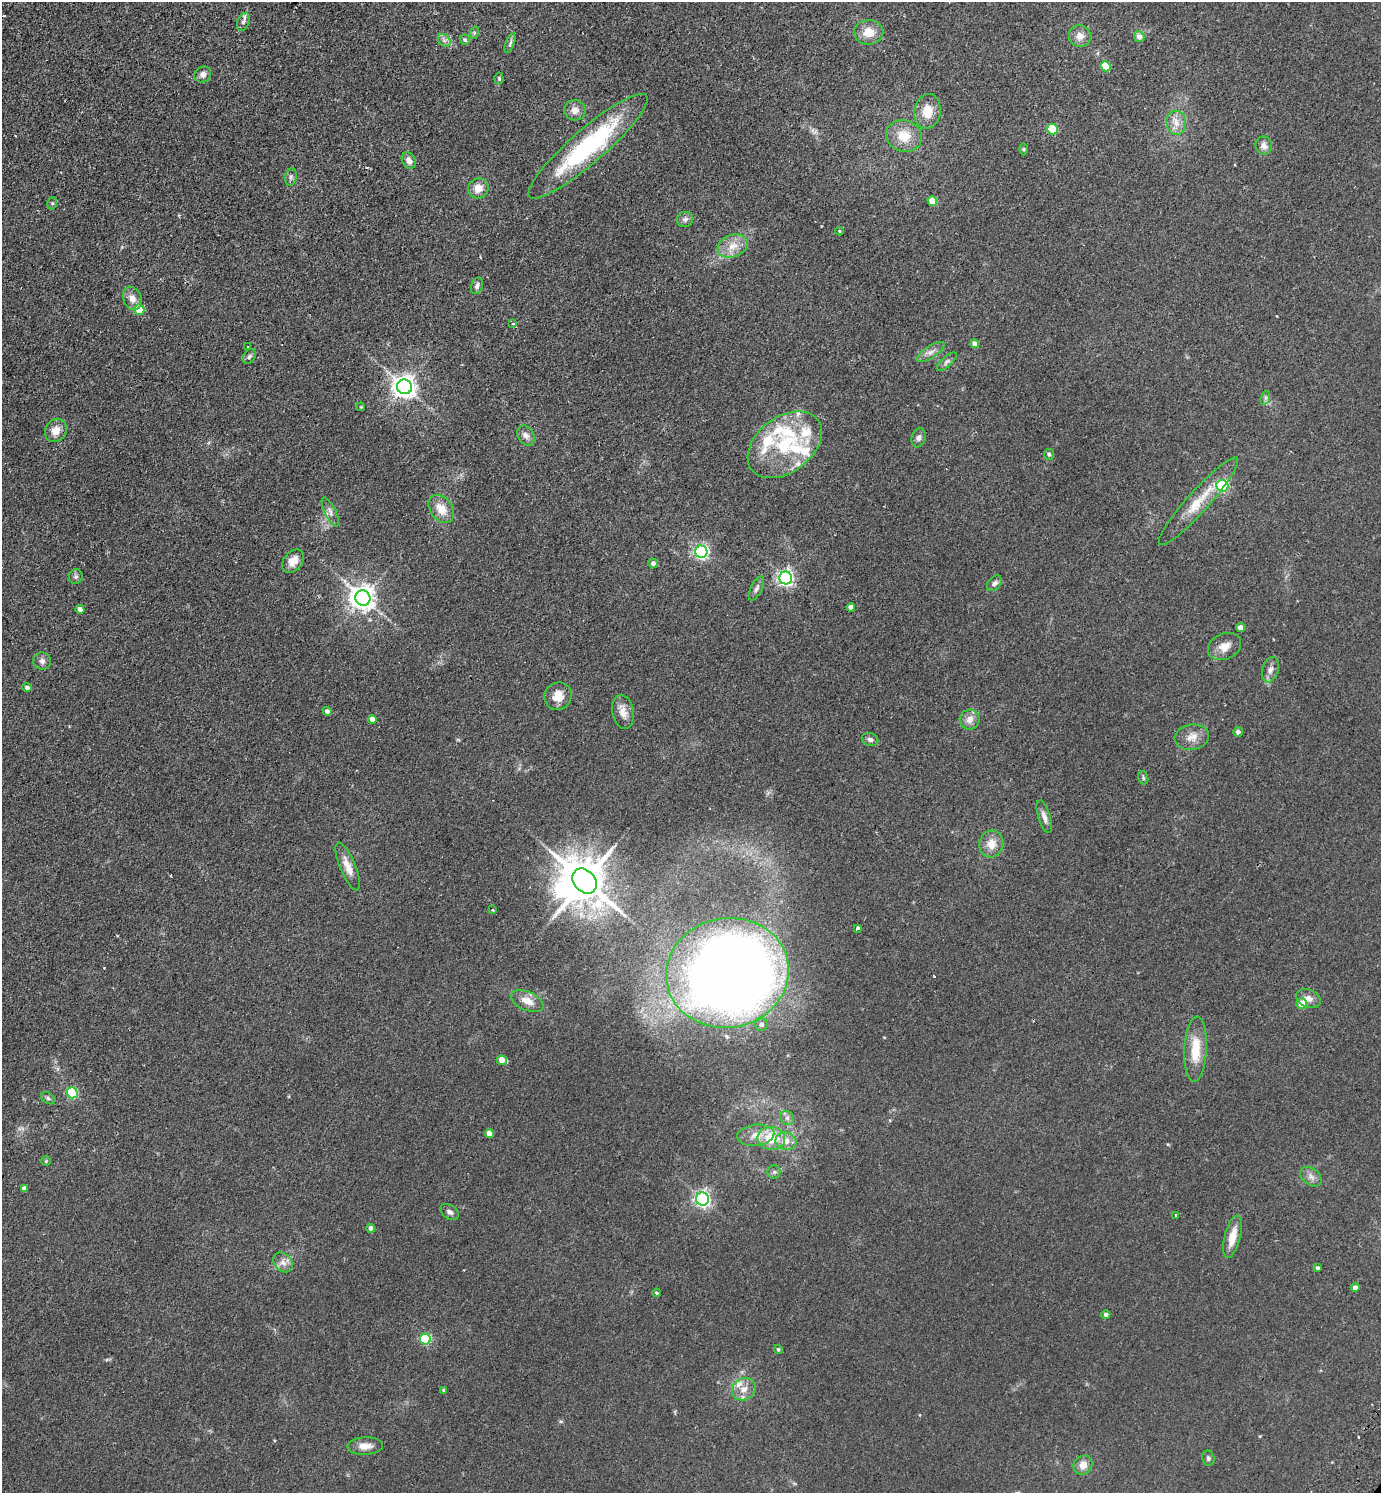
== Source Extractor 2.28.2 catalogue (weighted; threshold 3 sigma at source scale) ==
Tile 11 of 4 x 4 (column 3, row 3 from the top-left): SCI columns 3101-4479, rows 1533-3023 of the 6059 x 6046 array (HDU 1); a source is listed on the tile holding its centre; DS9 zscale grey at full resolution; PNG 1383 x 1495 px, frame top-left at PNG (2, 2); each listed source drawn as its Kron ellipse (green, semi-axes under 4 px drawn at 4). Shown black and unused: <1% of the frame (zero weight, under 2 of 3 exposures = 3% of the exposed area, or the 3 px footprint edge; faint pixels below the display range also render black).
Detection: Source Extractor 2.28.2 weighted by HDU 2 'WHT'; one run over the whole footprint, this tile lists its part. Background 0.0273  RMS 0.0043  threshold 0.0193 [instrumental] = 3 sigma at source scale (4.5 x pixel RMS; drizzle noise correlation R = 1.50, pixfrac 1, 0.05/0.05 arcsec/px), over >= 5 px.
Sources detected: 126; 2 inside a brighter object's white glare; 2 cosmic-ray / hot-pixel residue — neither listed nor drawn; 9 inside a brighter listed object's ellipse — not listed separately; the other 113 listed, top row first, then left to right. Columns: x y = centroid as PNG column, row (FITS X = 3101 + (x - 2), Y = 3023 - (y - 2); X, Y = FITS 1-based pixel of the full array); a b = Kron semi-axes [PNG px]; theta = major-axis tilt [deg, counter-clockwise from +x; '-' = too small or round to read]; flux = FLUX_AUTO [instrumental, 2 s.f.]
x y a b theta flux
243 22 9 6 69 1.2
869 32 15 12 0 6.4
474 33 6 4 72 0.62
1080 36 11 10 - 3.3
1139 37 5 5 - 2.6
444 40 7 5 -45 1.2
465 40 5 5 - 0.89
510 43 10 4 70 1.1
1105 66 5 4 - 12
203 74 8 7 - 2.3
499 79 6 4 -87 0.67
575 110 11 10 - 3
927 111 17 13 80 7.7
1176 123 12 10 -84 3.8
1052 129 5 5 - 26
904 136 18 15 -21 9.3
588 146 77 17 41 56
1264 146 9 8 - 2.2
1024 149 6 4 90 0.55
409 161 9 6 -61 2.6
291 177 9 5 81 1.2
478 188 10 10 - 4.2
932 201 5 4 - 9.1
52 203 6 4 70 0.63
685 219 8 7 - 1.5
840 231 4 4 - 0.49
733 246 15 11 19 5.4
477 286 8 5 71 1.8
132 298 12 9 -68 3.5
139 309 5 5 - 15
513 324 4 3 - 0.82
975 344 4 4 - 3.1
248 346 3 3 - 0.89
931 352 16 6 34 2.3
249 357 7 6 - 0.93
947 362 12 5 41 1.4
405 387 7 7 - 340
1265 398 7 4 71 1
361 407 4 3 - 0.37
56 430 12 10 57 4.3
526 435 10 8 -59 2.2
919 438 10 7 73 1.7
785 445 42 27 37 32
1049 454 5 5 - 0.95
1222 486 6 5 - 51
1198 501 58 11 48 13
441 509 16 11 -53 6
330 512 16 5 -64 2.1
701 552 6 6 - 97
293 561 13 9 50 4.5
653 563 5 4 - 1.7
76 577 7 6 - 1
786 578 6 6 - 110
994 583 9 6 49 1.6
756 588 13 5 63 1.5
363 598 8 7 - 400
851 607 4 4 - 3
80 609 4 4 - 3
1240 628 4 4 - 3.2
1224 646 17 12 26 4.7
42 661 9 8 - 1.9
1270 670 13 8 72 2.4
27 687 5 4 - 1.3
558 696 14 13 - 5.5
327 711 4 4 - 1.5
623 712 17 10 -80 4
372 719 4 4 - 3.5
970 720 10 10 - 3.4
1238 732 5 4 - 1.4
1192 737 17 12 9 4.4
870 739 8 6 -23 1.4
1143 778 7 5 -71 0.73
1044 817 17 6 -73 2.4
991 844 13 12 - 5.3
348 867 26 7 -67 4.8
585 881 14 10 -47 1800
493 910 3 2 - 0.36
857 928 4 3 - 2
727 973 61 55 11 630
1309 998 12 9 -22 2.9
527 1001 17 9 -23 4.9
1302 1004 5 5 - 6.2
761 1025 7 6 - 1.6
1196 1049 32 11 87 11
502 1060 5 4 - 5.3
72 1093 5 5 - 36
48 1098 8 5 -31 0.94
787 1118 7 6 - 1.3
489 1134 4 4 - 4.1
756 1135 18 10 7 5.2
771 1138 14 11 -10 12
786 1141 10 8 -9 4.2
46 1161 5 5 - 0.5
774 1172 6 6 - 1.1
1311 1177 12 8 -38 2.4
24 1188 4 4 - 1.4
702 1199 6 6 - 120
450 1212 10 6 -34 1.4
1175 1215 4 2 - 0.37
371 1228 4 4 - 3.1
1232 1237 21 8 76 6.6
283 1262 11 8 -43 2.7
1317 1268 4 3 - 0.95
1355 1288 4 4 - 2.7
657 1293 4 3 - 0.6
1106 1315 4 4 - 1.7
425 1339 5 5 - 34
778 1349 4 4 - 0.7
744 1389 12 10 34 4
443 1390 4 3 - 0.41
365 1446 18 9 1 3.6
1208 1458 8 6 -74 0.97
1083 1465 10 9 - 3.6